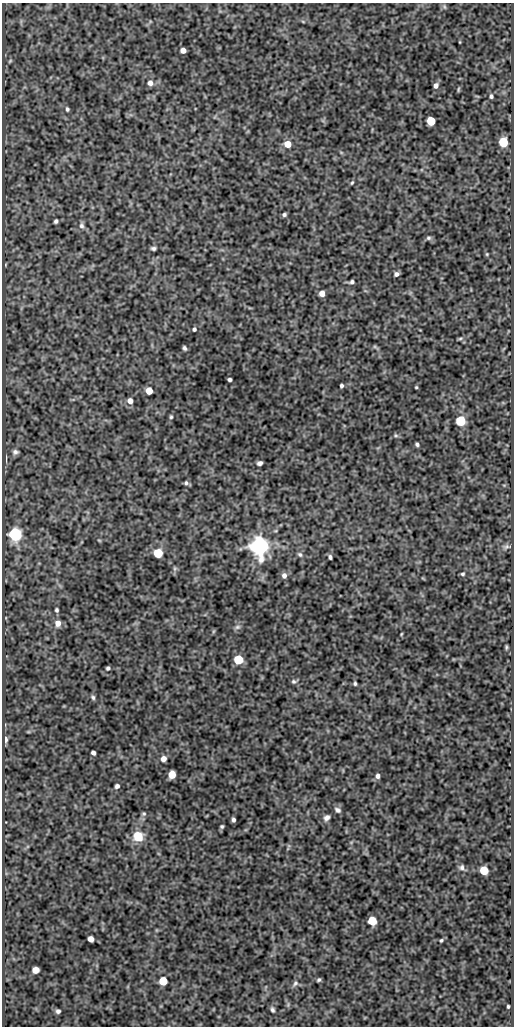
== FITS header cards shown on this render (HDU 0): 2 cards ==
NAXIS1  =                  512
NAXIS2  =                 1024

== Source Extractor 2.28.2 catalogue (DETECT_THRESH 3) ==
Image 512 x 1024 px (HDU 0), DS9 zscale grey, 1 PNG px = 1 image px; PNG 516 x 1028 px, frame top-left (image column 1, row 1024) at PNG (2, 3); no overlay
Background 90.9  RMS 0.54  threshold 1.63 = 3 sigma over >= 5 px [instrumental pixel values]
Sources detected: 83; all 83 listed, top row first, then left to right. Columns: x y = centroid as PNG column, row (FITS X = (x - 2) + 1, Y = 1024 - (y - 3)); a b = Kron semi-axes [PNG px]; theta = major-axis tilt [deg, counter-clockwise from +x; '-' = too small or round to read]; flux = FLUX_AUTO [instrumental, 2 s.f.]
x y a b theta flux
444 6 7 4 -59 55
183 50 5 4 - 220
10 61 6 3 45 41
150 83 7 6 - 180
436 85 5 5 - 130
458 89 7 3 81 39
491 96 5 4 - 71
67 109 6 4 -72 62
431 121 5 5 - 1900
503 142 6 5 - 2600
288 144 5 5 - 570
352 183 5 3 - 42
284 214 4 3 - 70
56 221 4 3 - 73
81 225 8 6 -79 100
428 238 7 5 0 76
153 248 5 3 - 75
487 254 4 4 - 36
396 274 5 4 - 110
352 282 6 4 19 80
322 293 5 5 - 250
194 329 5 4 - 68
460 338 7 4 9 53
375 347 7 4 -19 57
184 348 4 3 - 72
229 379 4 3 - 86
341 386 4 3 - 75
416 387 3 3 - 35
149 391 5 5 - 540
130 401 6 5 - 220
171 417 5 4 - 47
461 421 6 5 - 3100
396 435 6 4 -29 55
417 444 4 4 - 72
15 452 7 6 - 110
6 458 8 2 86 46
260 463 5 4 - 120
186 483 6 5 - 79
15 534 6 6 - 8700
99 540 6 3 -19 34
260 546 7 6 - 32000
507 547 10 6 12 110
158 553 6 5 - 1700
300 554 7 6 - 84
330 557 4 3 - 81
175 568 6 4 19 58
463 574 5 4 - 55
284 575 6 5 - 160
57 610 5 4 - 65
58 623 8 7 - 250
237 627 8 6 16 97
401 634 5 3 - 32
506 647 5 4 - 51
238 660 6 5 - 1900
108 668 5 4 - 62
294 681 7 6 - 79
355 683 5 4 - 59
93 697 6 5 - 75
5 739 6 4 -85 130
93 753 4 4 - 110
163 759 6 5 - 210
172 774 6 5 - 670
378 776 6 5 - 130
117 786 5 5 - 99
338 810 9 6 -33 120
144 814 6 6 - 65
327 818 8 6 52 140
233 820 4 3 - 88
222 826 4 3 - 53
138 836 9 9 - 800
462 867 8 7 - 110
484 870 6 5 - 1400
372 921 6 5 - 1300
91 939 5 5 - 250
441 940 5 4 - 50
35 970 5 5 - 370
319 980 4 3 - 59
163 981 6 5 - 850
295 983 9 7 38 110
288 1005 8 3 85 56
508 1006 4 3 - 48
272 1010 7 5 -68 76
58 1011 4 4 - 89